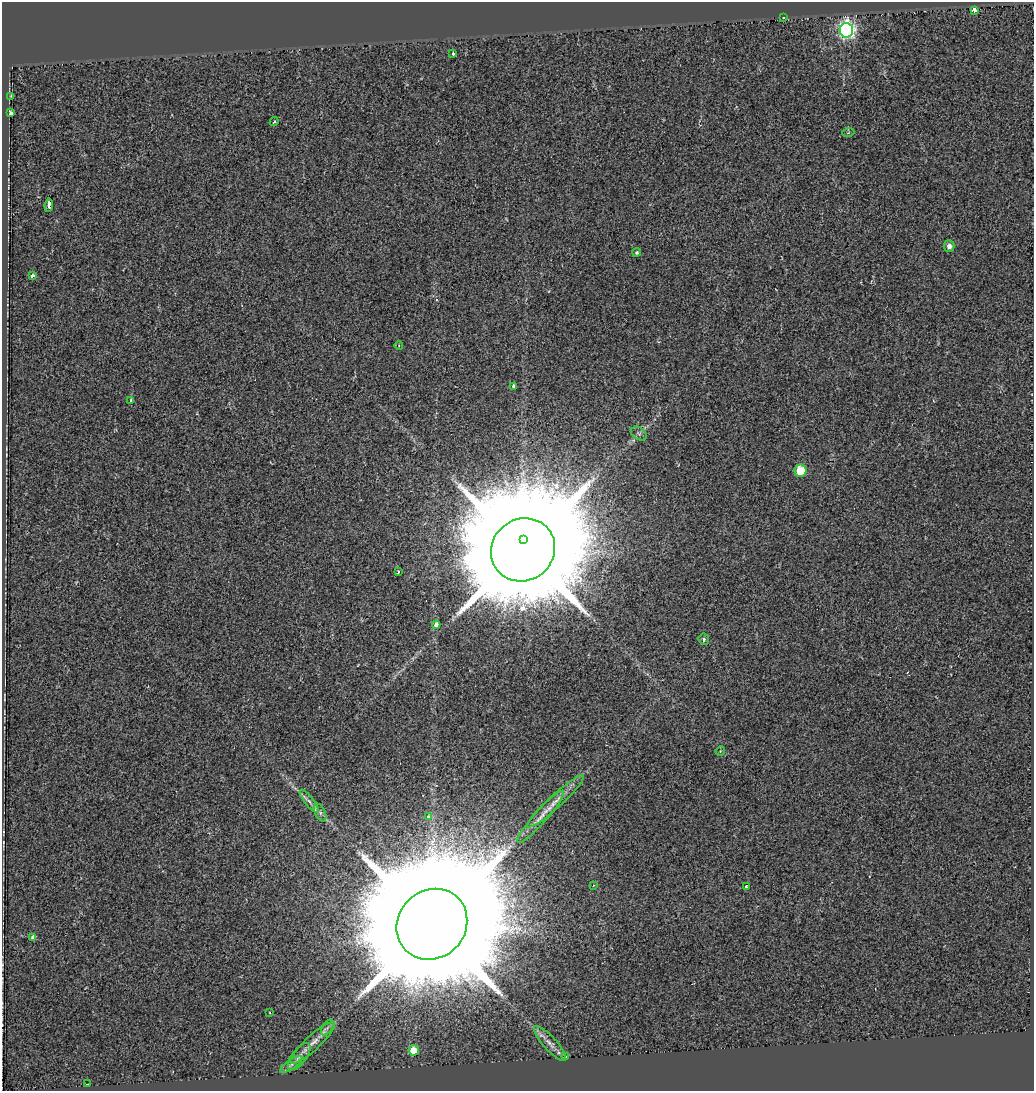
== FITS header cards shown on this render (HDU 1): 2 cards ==
NAXIS1  =                 1032
NAXIS2  =                 1089

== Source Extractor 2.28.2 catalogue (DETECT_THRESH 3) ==
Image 1032 x 1089 px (HDU 1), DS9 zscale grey, 1 PNG px = 1 image px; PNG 1036 x 1093 px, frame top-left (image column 1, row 1089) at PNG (2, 2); each listed source drawn as its Kron ellipse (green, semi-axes under 4 px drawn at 4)
Background -0.00339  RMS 0.022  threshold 0.0647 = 3 sigma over >= 5 px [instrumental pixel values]
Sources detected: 41; all 41 listed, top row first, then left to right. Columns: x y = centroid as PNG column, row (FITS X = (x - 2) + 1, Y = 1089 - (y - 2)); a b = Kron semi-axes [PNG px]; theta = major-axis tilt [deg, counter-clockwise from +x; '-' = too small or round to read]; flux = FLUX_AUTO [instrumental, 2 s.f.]
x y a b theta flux
974 10 4 3 - 14
783 18 3 3 - 1.9
846 30 7 7 - 430
453 54 3 3 - 4.6
11 97 4 2 - 1.2
10 113 3 3 - 26
274 122 5 3 - 1.7
848 133 6 4 19 1.8
49 205 7 3 82 12
949 246 6 5 - 7.2
637 253 4 4 - 2.1
32 276 4 3 - 6.5
399 345 4 3 - 1.1
513 386 3 3 - 30
131 401 4 3 - 4.7
639 433 8 6 -34 4.1
801 471 6 6 - 51
523 540 3 3 - 630
523 550 33 30 39 44000
398 572 4 3 - 3.1
436 625 4 3 - 26
704 639 6 5 - 3.4
720 751 5 4 - 1.4
309 801 14 4 -52 6.9
556 801 38 6 42 22
320 812 9 5 -63 5.1
428 817 3 3 - 14
541 817 34 6 48 19
593 885 4 4 - 1.4
746 886 3 3 - 3.9
432 924 37 33 45 71000
33 938 4 3 - 19
270 1013 4 3 - 1.3
327 1027 9 5 55 4.5
313 1043 29 7 43 19
550 1043 22 6 -48 13
414 1050 5 5 - 32
299 1057 16 7 53 9.2
565 1057 4 3 - 10
291 1065 13 4 34 5.9
87 1084 3 2 - 1.2